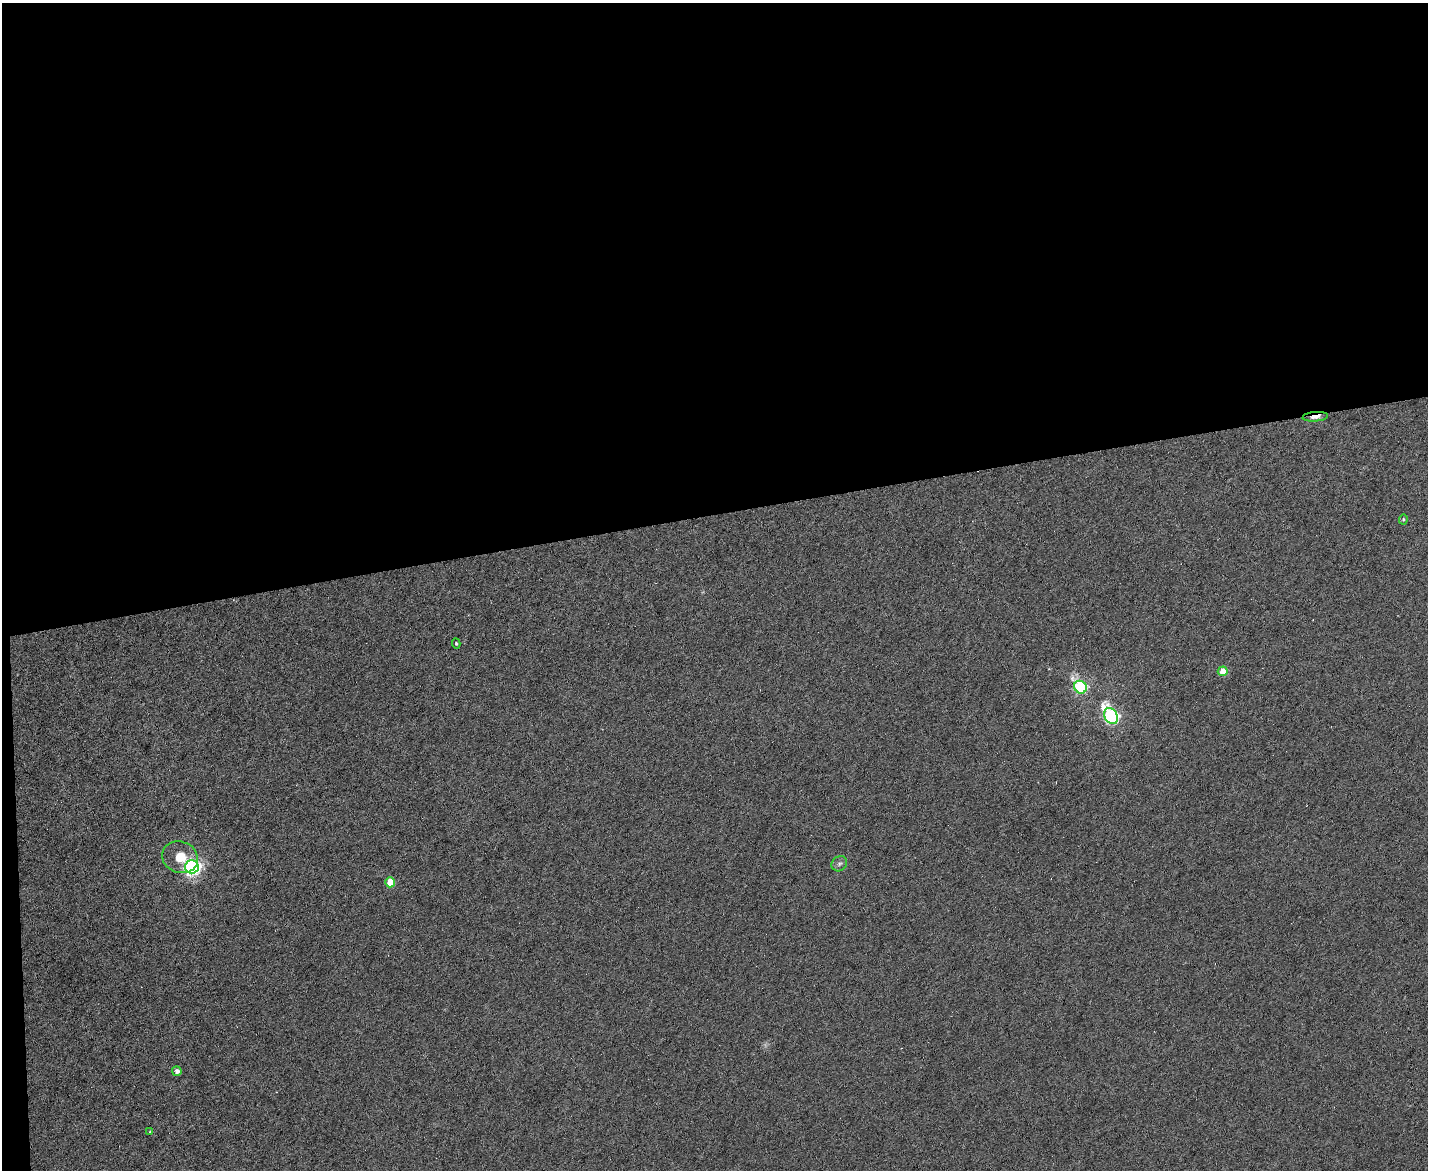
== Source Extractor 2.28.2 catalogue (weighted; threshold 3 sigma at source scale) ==
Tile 1 of 3 x 4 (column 1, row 1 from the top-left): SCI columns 240-1665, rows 3504-4671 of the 4649 x 4671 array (HDU 1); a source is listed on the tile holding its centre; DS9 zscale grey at full resolution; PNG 1430 x 1172 px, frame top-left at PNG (2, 3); each listed source drawn as its Kron ellipse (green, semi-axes under 4 px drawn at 4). Shown black and unused: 44% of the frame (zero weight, under 4 of 8 exposures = <1% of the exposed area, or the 3 px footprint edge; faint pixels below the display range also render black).
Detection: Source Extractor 2.28.2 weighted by HDU 2 'WHT'; one run over the whole footprint, this tile lists its part. Background 0.00302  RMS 0.004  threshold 0.0164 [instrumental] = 3 sigma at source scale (4.09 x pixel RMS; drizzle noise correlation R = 1.36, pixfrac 0.8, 0.05/0.05 arcsec/px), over >= 5 px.
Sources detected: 14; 2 cosmic-ray / hot-pixel residue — neither listed nor drawn; the other 12 listed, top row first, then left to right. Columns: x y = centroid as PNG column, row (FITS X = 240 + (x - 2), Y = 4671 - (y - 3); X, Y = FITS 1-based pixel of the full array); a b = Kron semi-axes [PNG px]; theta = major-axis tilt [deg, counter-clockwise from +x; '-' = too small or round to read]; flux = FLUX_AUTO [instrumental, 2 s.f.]
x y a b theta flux
1315 417 13 4 5 3.1
1403 519 5 4 - 0.52
456 643 5 4 - 0.49
1223 671 5 5 - 5.3
1080 687 7 6 - 56
1111 716 8 6 -59 91
180 857 18 15 -21 6.5
839 864 8 7 - 1.1
192 867 7 6 - 140
390 882 5 5 - 7.7
177 1071 5 4 - 1.4
150 1132 4 3 - 0.35
Overlapping masked pixels (flux is a lower limit): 1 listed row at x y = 1315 417